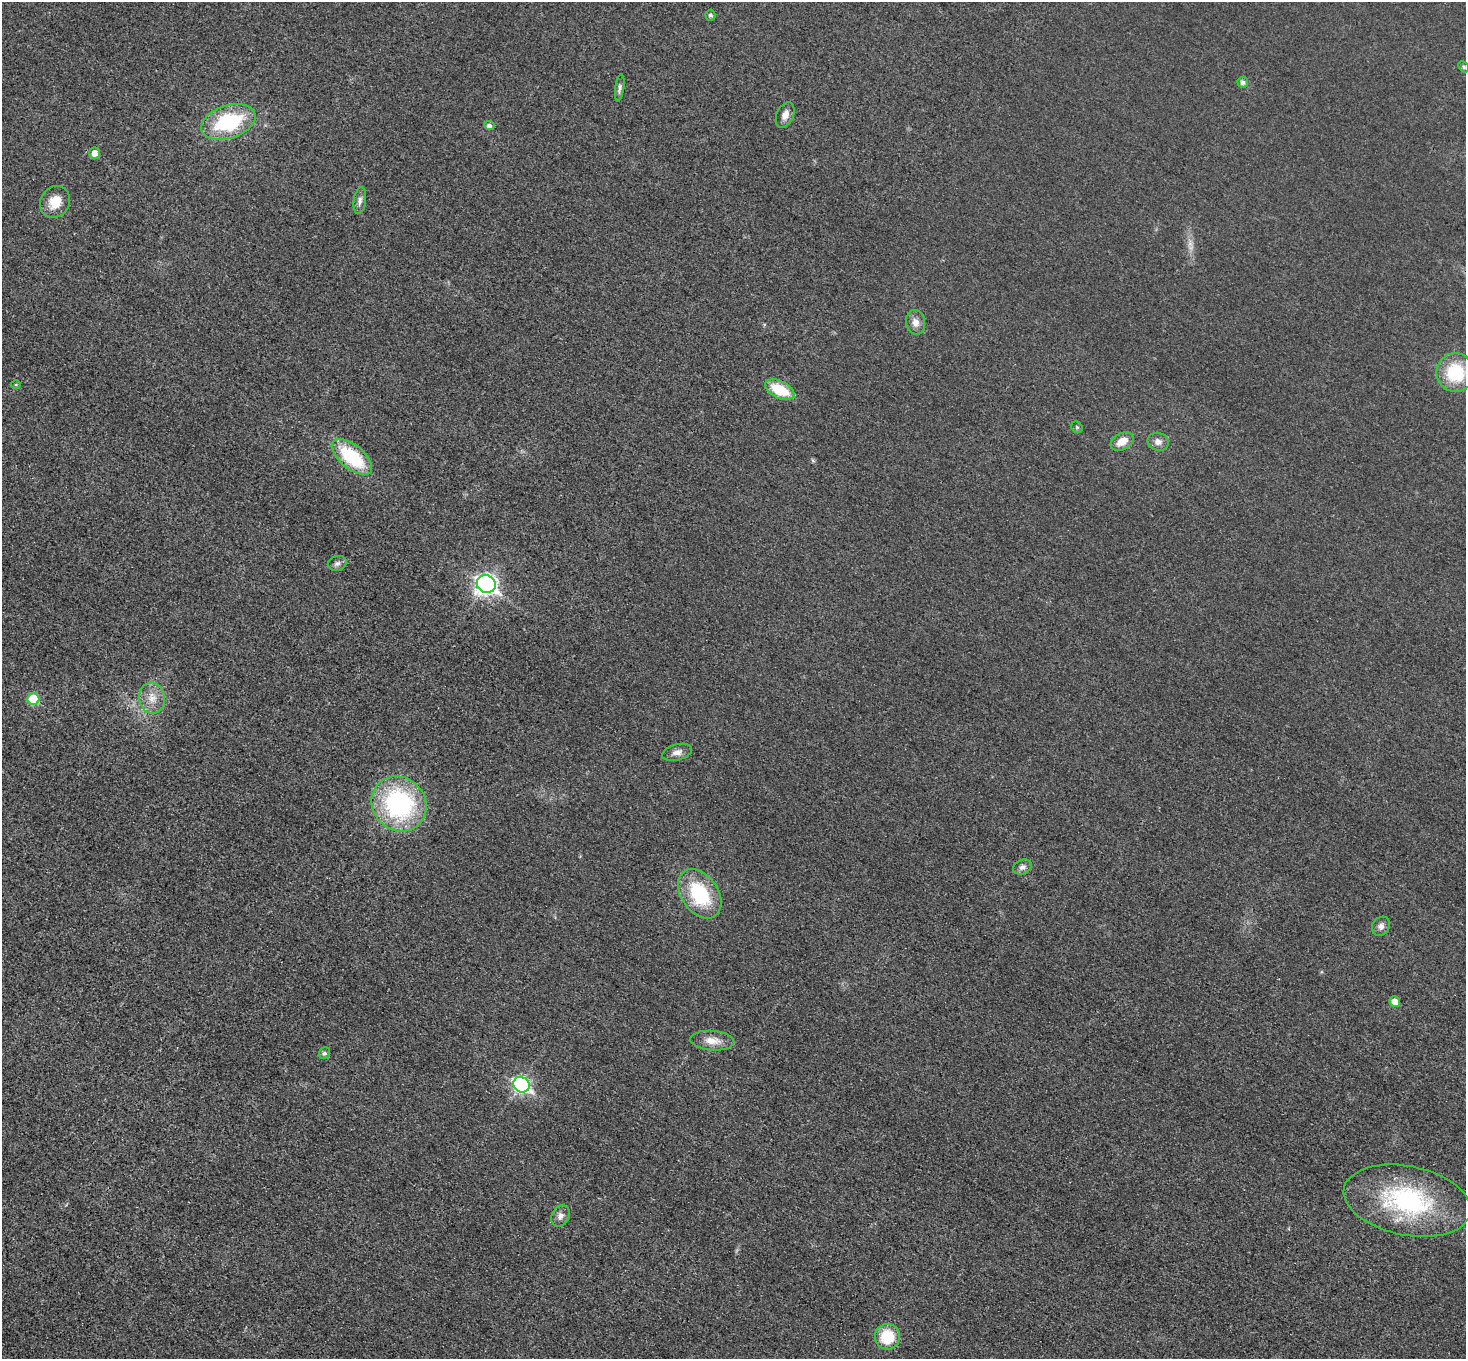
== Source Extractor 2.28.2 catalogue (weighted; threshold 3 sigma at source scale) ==
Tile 7 of 4 x 4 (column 3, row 2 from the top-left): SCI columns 2944-4407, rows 3020-4376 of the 5883 x 5891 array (HDU 1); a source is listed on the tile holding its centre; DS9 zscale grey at full resolution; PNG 1468 x 1361 px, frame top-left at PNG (2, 2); each listed source drawn as its Kron ellipse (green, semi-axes under 4 px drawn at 4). Shown black and unused: <1% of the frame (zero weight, under 3 of 4 exposures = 1% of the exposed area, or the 3 px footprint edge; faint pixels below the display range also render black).
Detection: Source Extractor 2.28.2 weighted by HDU 2 'WHT'; one run over the whole footprint, this tile lists its part. Background 0.0219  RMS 0.0061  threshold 0.0276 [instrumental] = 3 sigma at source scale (4.5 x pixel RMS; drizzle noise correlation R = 1.50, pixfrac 1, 0.05/0.05 arcsec/px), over >= 5 px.
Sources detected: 34; all 34 listed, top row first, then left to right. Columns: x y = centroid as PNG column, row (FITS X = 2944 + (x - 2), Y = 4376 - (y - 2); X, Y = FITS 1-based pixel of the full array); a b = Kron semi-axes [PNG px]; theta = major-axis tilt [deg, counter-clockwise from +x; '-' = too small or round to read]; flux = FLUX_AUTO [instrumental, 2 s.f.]
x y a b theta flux
710 15 5 5 - 1.4
1464 67 6 4 -47 0.93
1243 82 5 5 - 2.1
620 88 13 4 82 1.9
785 115 13 8 66 4.1
228 122 28 16 18 47
489 125 5 4 - 2
95 153 5 5 - 4.6
360 201 13 6 83 2.5
55 202 16 14 56 10
915 322 12 9 -80 4.4
1455 372 19 19 - 31
16 385 5 3 - 0.57
780 390 15 8 -26 22
1077 427 6 5 - 1
1122 442 12 8 29 8
1158 442 10 9 - 3.6
352 457 24 12 -39 41
337 563 9 7 15 2.1
486 584 9 8 - 270
152 698 15 13 -80 8.1
33 699 6 6 - 24
677 752 15 8 14 3.6
399 804 29 26 -47 90
1022 867 9 7 27 2.6
700 894 27 18 -55 41
1381 926 10 8 51 2.8
1395 1002 5 5 - 6.8
712 1041 22 10 -4 7.4
324 1053 6 5 - 1.5
521 1085 8 7 - 140
1407 1201 64 34 -11 86
561 1216 11 8 61 3.3
887 1337 13 12 - 21